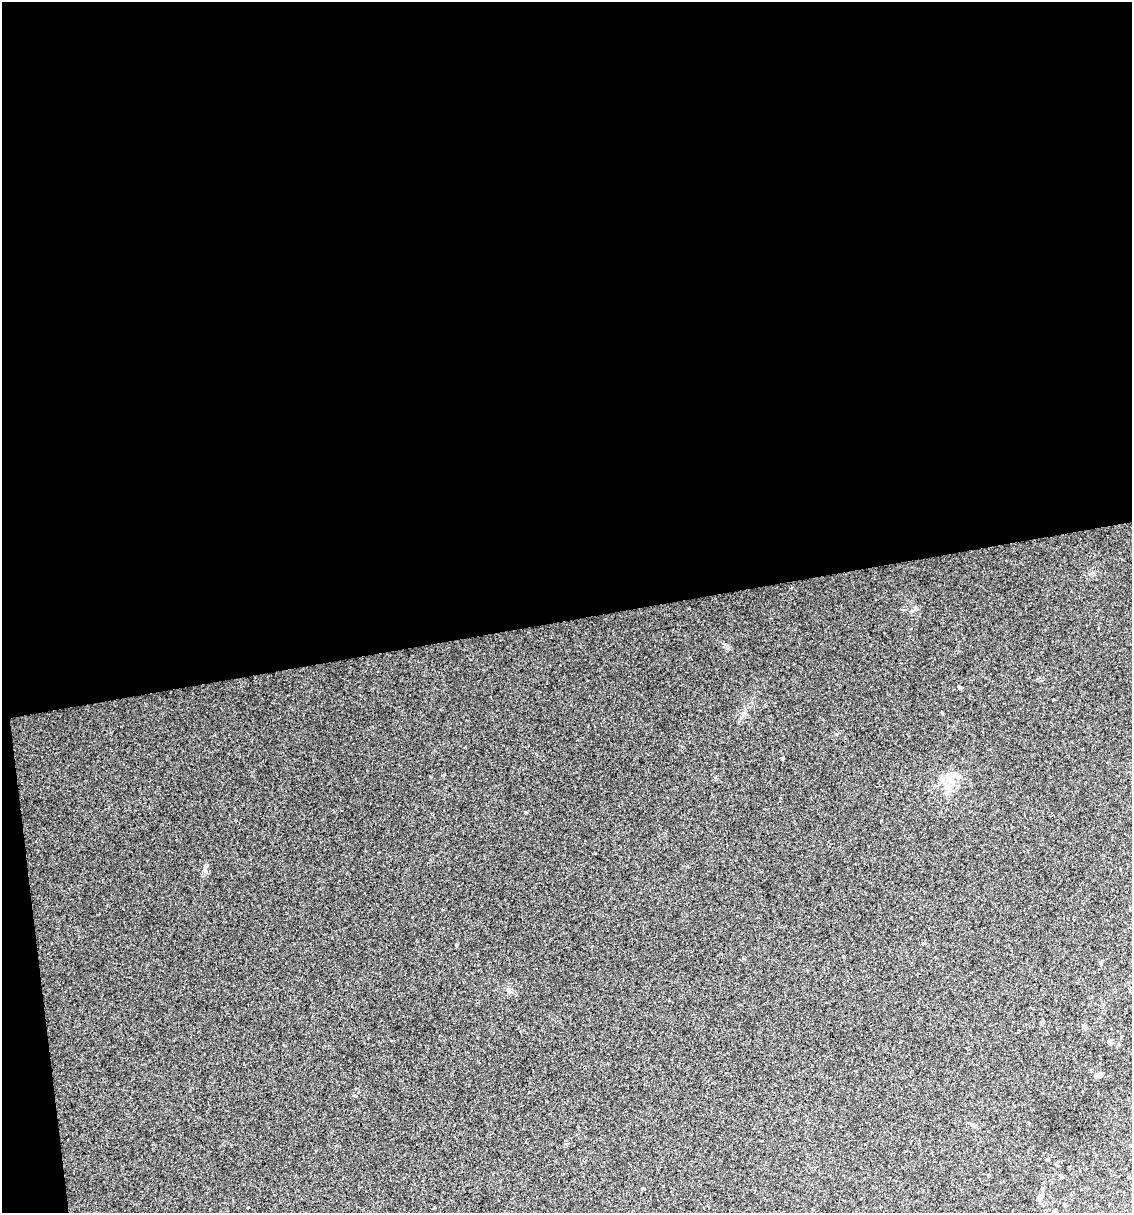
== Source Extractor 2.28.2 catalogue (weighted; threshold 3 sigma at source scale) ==
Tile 1 of 4 x 4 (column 1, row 1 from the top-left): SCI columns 25-1154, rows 3635-4845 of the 4616 x 4845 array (HDU 1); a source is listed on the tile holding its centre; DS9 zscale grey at full resolution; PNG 1134 x 1215 px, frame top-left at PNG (2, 2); no overlay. Shown black and unused: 52% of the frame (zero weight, under 2 of 3 exposures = <1% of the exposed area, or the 3 px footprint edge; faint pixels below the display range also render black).
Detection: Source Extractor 2.28.2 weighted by HDU 2 'WHT'; one run over the whole footprint, this tile lists its part. Background 0.0617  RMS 0.0076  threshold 0.0344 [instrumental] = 3 sigma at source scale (4.5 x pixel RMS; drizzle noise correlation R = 1.50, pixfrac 1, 0.0396/0.0396 arcsec/px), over >= 5 px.
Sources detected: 15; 2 cosmic-ray / hot-pixel residue — not listed; the other 13 listed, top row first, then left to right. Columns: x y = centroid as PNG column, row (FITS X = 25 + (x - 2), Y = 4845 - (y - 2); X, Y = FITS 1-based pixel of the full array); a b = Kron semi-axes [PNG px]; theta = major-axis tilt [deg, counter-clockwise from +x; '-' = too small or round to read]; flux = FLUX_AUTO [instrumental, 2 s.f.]
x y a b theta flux
916 608 5 5 - 1.2
989 750 3 2 - 0.58
951 775 21 9 1 9.6
948 786 9 8 - 4.7
456 945 3 3 - 0.59
1100 963 4 4 - 1.1
1084 1027 6 5 - 1.8
1110 1042 5 5 - 2.1
1100 1074 6 6 - 1.6
643 1188 3 3 - 1.9
1042 1189 5 4 - 0.85
1039 1198 8 5 62 2.5
248 1207 3 3 - 7.8
Unlisted compact peaks at least as high as the median listed source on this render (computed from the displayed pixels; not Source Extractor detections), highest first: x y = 525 812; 205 871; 960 687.